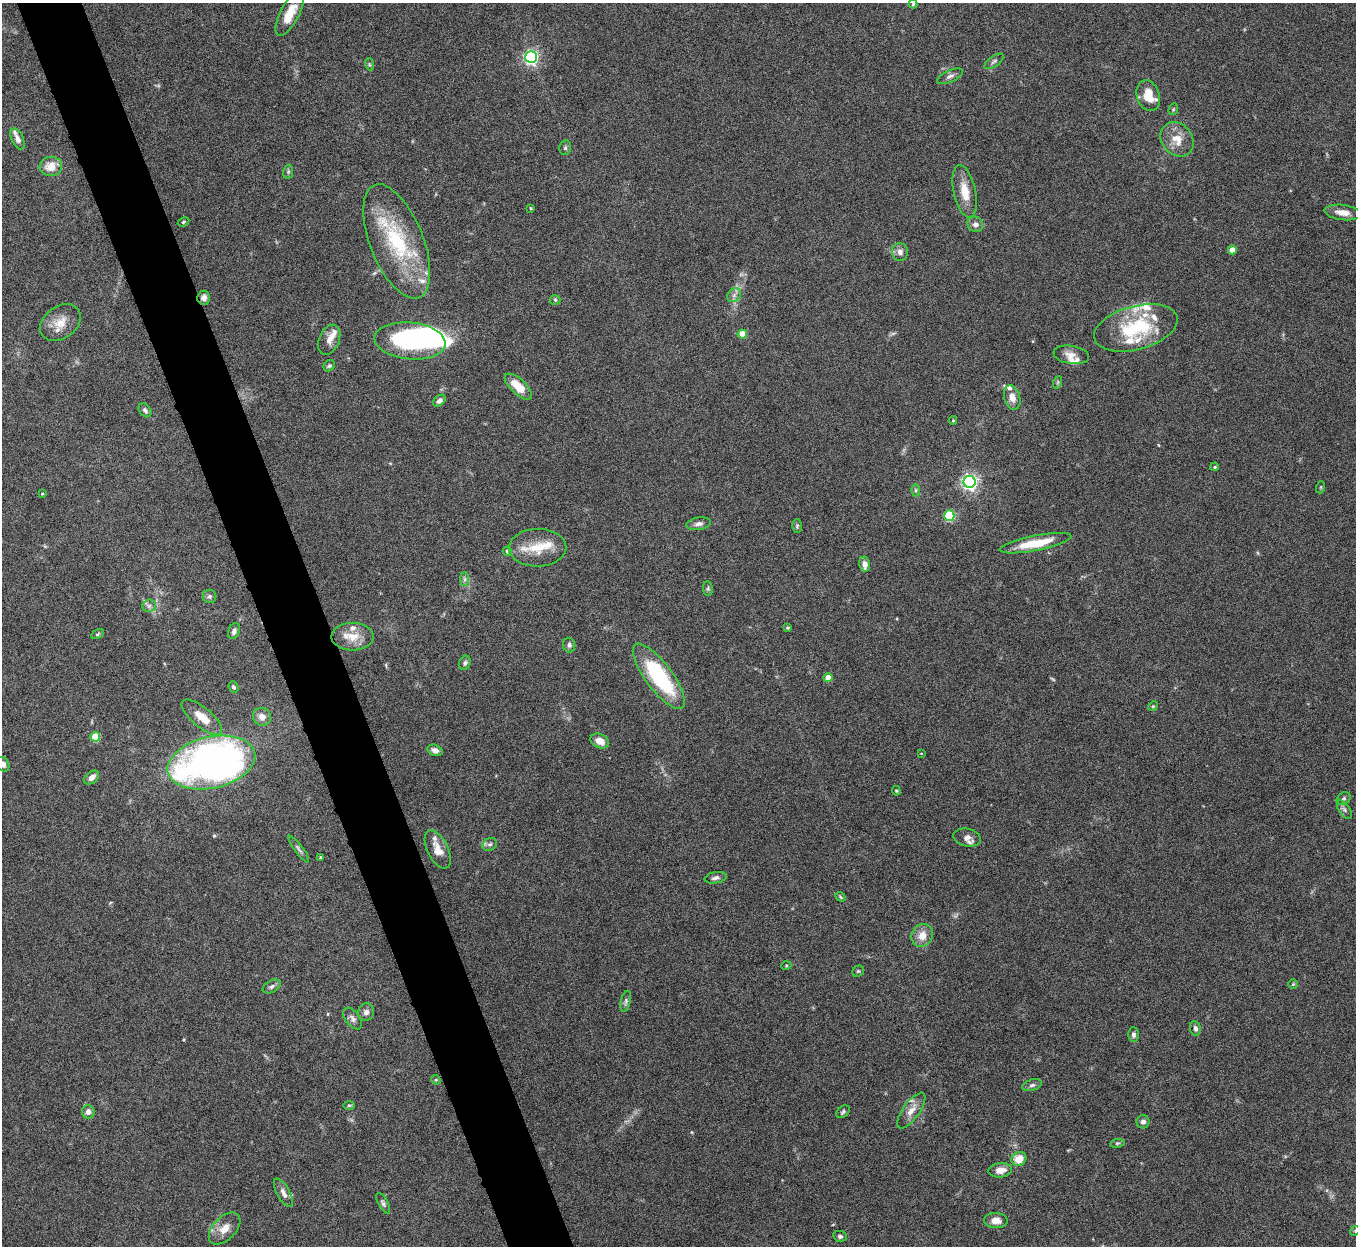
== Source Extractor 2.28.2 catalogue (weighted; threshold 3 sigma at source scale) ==
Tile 11 of 4 x 4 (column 3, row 3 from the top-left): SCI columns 2710-4063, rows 1395-2638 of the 5421 x 5406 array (HDU 1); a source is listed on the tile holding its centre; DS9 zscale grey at full resolution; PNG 1358 x 1248 px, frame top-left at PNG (2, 3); each listed source drawn as its Kron ellipse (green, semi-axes under 4 px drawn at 4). Shown black and unused: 5% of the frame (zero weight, under 8 of 15 exposures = <1% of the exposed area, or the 3 px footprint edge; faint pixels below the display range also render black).
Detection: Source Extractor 2.28.2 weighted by HDU 2 'WHT'; one run over the whole footprint, this tile lists its part. Background 0.166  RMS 0.0048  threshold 0.0198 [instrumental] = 3 sigma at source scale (4.09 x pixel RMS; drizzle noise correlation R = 1.36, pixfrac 0.8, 0.05/0.05 arcsec/px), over >= 5 px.
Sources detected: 128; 2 too faint to see at this stretch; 1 inside a brighter object's white glare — neither listed nor drawn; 17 inside a brighter listed object's ellipse — not listed separately; the other 108 listed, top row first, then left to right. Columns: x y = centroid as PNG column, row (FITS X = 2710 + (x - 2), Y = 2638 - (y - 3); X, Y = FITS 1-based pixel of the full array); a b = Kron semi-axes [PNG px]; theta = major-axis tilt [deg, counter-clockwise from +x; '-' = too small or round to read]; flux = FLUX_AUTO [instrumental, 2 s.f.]
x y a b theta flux
913 4 4 4 - 0.5
290 14 24 9 63 8.2
531 57 6 6 - 100
994 61 11 5 35 1.1
369 64 6 4 -72 0.58
950 76 14 6 25 1.8
1148 96 16 11 -72 7.7
1173 109 6 4 70 0.56
18 139 11 6 -67 2.4
1177 139 18 15 -51 7.4
565 148 7 5 76 0.96
51 166 11 9 6 6.2
288 172 7 5 79 0.83
965 191 26 11 -78 8.2
531 208 3 3 - 0.46
1343 212 18 7 -7 4.3
183 222 6 4 28 0.6
975 224 8 7 - 2.2
397 241 60 26 -68 43
1232 250 4 4 - 6.6
900 252 9 8 - 2.5
734 295 7 6 - 1.6
204 298 7 6 - 2.2
555 300 5 5 - 0.58
60 322 22 16 36 7.5
1136 328 43 21 15 32
742 334 4 4 - 8.6
329 340 15 10 67 3.6
410 341 35 18 -5 68
1071 355 18 9 -9 3.8
329 366 6 5 - 0.81
1058 382 6 4 71 0.63
518 387 17 7 -43 9.4
1012 397 12 8 -73 4.2
439 401 7 5 37 1.7
145 410 7 5 -53 1.3
953 420 4 3 - 0.52
1215 467 4 3 - 0.49
970 482 6 6 - 140
1321 487 6 4 72 0.48
915 490 6 4 89 0.68
42 494 4 3 - 0.4
949 516 5 5 - 33
699 524 12 6 10 1.9
797 526 7 5 88 0.74
1036 543 36 7 11 14
538 548 28 19 1 13
507 551 4 4 - 1
865 564 8 5 -80 2.8
465 579 7 4 -90 0.96
708 589 7 5 -80 0.73
209 596 7 6 - 1.1
149 606 6 6 - 1.3
788 628 4 4 - 0.66
234 631 8 5 70 1.5
98 634 7 4 28 0.59
353 637 21 14 1 7.5
569 645 7 6 - 1.2
465 663 7 5 69 1.1
659 676 39 13 -53 43
828 678 4 4 - 5.7
233 687 6 5 - 0.98
1153 706 5 4 - 0.5
202 717 25 9 -40 7.3
262 717 9 8 - 3.3
95 737 5 5 - 13
600 741 9 7 -26 4.6
435 750 8 5 -20 2.6
921 753 4 2 - 0.26
211 762 44 25 13 240
3 764 7 6 - 2.6
92 777 8 5 40 2.7
896 791 5 4 - 0.46
1344 799 8 5 34 1
1344 810 11 5 -55 1.3
967 838 14 9 -12 2.9
490 844 8 6 27 1.1
299 849 16 4 -53 1.3
438 849 21 10 -64 5.9
321 858 3 3 - 0.88
716 878 11 5 11 1.7
840 897 5 4 - 0.53
922 936 12 10 61 5.1
786 966 5 3 - 0.43
858 971 6 5 - 0.66
1293 984 4 4 - 0.45
272 986 10 6 28 1.4
626 1001 10 5 76 1.2
366 1012 9 7 65 1.9
353 1019 12 7 -53 1.9
1195 1028 7 5 -80 1.4
1133 1034 7 5 -88 1.4
436 1080 5 4 - 0.52
1032 1085 10 5 16 1.3
349 1105 6 3 0 0.5
911 1111 21 8 55 4.8
88 1112 6 6 - 2.3
843 1112 7 5 41 0.9
1143 1122 6 6 - 1.7
1117 1143 7 3 8 0.65
1019 1159 8 6 34 7.5
1000 1170 12 7 6 4.1
283 1193 16 6 -61 2.4
383 1203 11 5 -61 1.1
996 1220 11 7 -3 4.1
225 1229 19 11 46 5.3
1355 1231 5 4 - 0.5
840 1236 7 5 -10 1.1
Overlapping masked pixels (flux is a lower limit): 1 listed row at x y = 204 298
Isophote crosses this tile's border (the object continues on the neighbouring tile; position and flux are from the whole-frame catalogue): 2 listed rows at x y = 3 764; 1355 1231